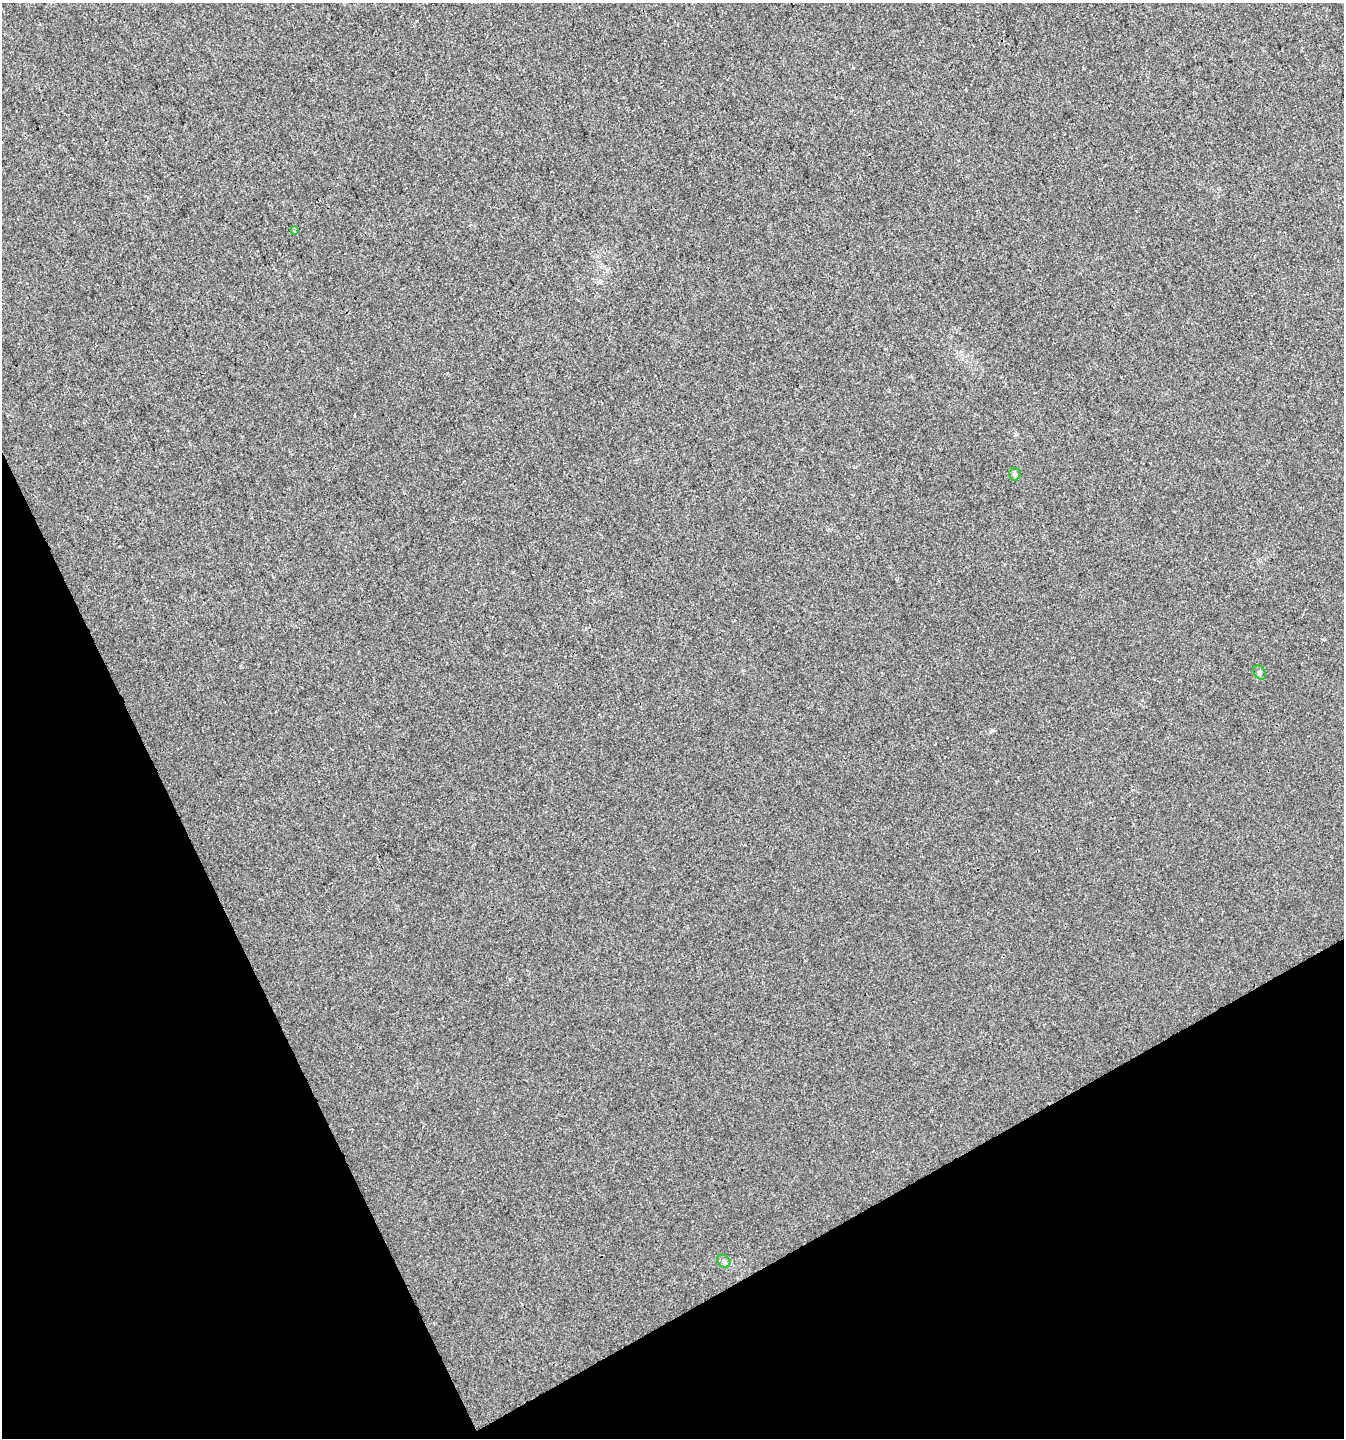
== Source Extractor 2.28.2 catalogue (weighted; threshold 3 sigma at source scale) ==
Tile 14 of 4 x 4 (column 2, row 4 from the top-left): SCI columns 1442-2783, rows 4-1439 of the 5627 x 5748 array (HDU 1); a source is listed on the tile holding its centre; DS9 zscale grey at full resolution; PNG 1346 x 1440 px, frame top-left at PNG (2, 3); each listed source drawn as its Kron ellipse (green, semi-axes under 4 px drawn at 4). Shown black and unused: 24% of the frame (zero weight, under 3 of 4 exposures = <1% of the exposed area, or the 3 px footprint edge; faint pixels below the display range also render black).
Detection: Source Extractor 2.28.2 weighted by HDU 2 'WHT'; one run over the whole footprint, this tile lists its part. Background 0.00553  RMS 0.0034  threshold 0.0153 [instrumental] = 3 sigma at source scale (4.5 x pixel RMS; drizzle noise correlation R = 1.50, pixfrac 1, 0.0396/0.0396 arcsec/px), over >= 5 px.
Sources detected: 4; all 4 listed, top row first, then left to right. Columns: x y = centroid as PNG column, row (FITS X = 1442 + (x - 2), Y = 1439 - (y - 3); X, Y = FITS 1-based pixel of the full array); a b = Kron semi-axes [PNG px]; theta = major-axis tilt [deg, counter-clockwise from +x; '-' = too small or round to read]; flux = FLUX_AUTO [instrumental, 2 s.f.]
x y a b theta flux
294 231 4 4 - 0.42
1015 474 6 6 - 0.62
1260 672 7 5 -55 0.65
724 1261 7 5 -46 0.85